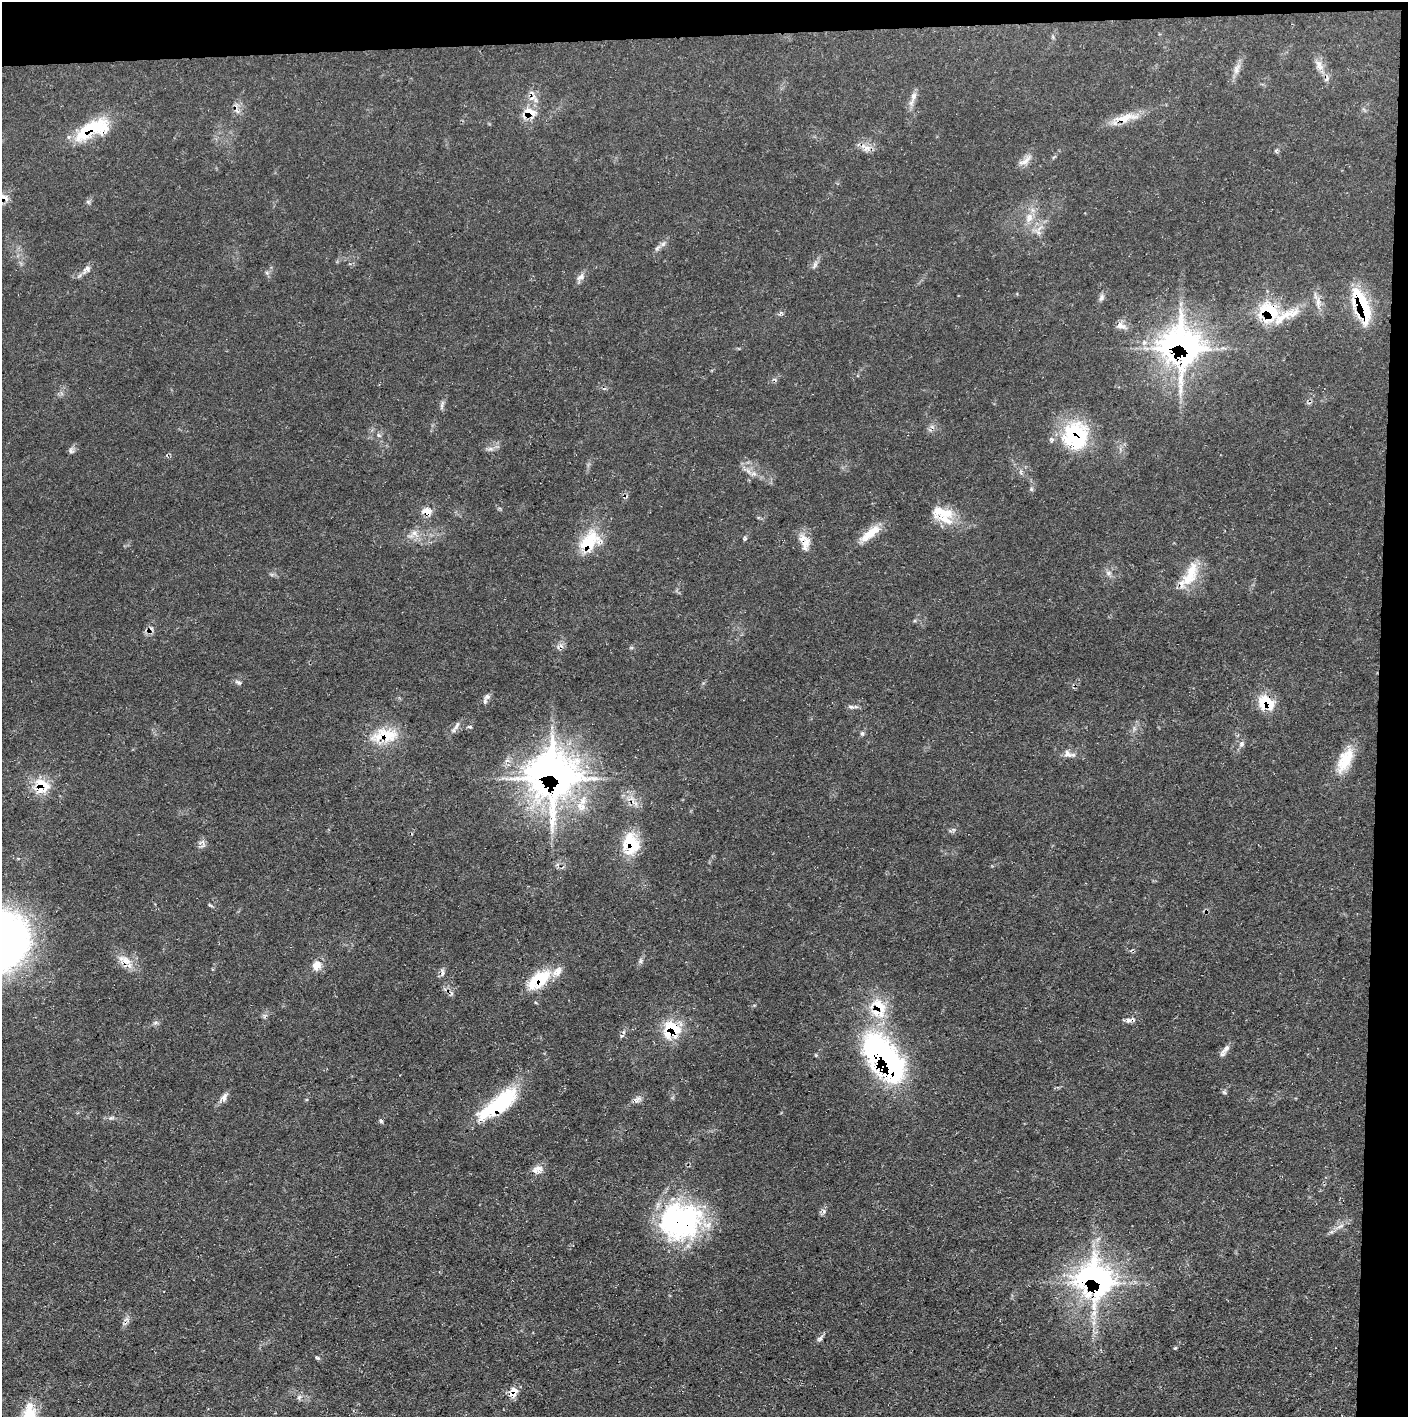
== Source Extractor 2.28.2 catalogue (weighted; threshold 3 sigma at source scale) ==
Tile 3 of 3 x 3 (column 3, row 1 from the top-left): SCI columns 2813-4218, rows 2831-4245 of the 4218 x 4245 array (HDU 1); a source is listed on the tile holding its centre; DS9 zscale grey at full resolution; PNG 1410 x 1419 px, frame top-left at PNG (2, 2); no overlay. Shown black and unused: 5% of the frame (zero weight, under 3 of 5 exposures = <1% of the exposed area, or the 3 px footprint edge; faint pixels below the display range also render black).
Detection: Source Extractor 2.28.2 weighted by HDU 2 'WHT'; one run over the whole footprint, this tile lists its part. Background 0.0688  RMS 0.0041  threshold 0.0186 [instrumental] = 3 sigma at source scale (4.5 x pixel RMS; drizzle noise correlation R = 1.50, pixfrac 1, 0.05/0.05 arcsec/px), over >= 5 px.
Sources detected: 93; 1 inside a brighter object's white glare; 4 cosmic-ray / hot-pixel residue — not listed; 12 inside a brighter listed object's ellipse — not listed separately; the other 76 listed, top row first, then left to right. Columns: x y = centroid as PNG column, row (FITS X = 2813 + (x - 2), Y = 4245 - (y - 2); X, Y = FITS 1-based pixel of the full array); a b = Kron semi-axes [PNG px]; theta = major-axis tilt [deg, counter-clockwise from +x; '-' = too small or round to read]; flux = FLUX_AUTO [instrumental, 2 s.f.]
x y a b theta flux
1319 65 16 7 -74 3.4
1236 69 16 8 72 2.9
913 96 12 8 70 2.4
529 112 19 13 3 6.8
1125 118 37 9 11 7.7
89 130 47 15 31 22
867 148 9 7 16 2.4
1276 150 6 4 20 0.62
1025 161 22 7 33 2.9
3 197 18 9 -17 3.7
88 202 7 4 -45 0.74
1029 218 14 9 76 4
657 248 10 5 36 1.3
815 265 10 5 66 1.3
86 269 16 8 46 2.3
581 277 13 7 33 2
1101 298 12 6 70 1.5
1318 302 12 6 85 2.4
1362 305 42 13 -69 28
1268 312 23 21 -44 22
1121 326 14 9 -19 2.7
1181 346 33 30 -66 160
378 435 6 4 -71 0.68
1077 439 35 30 -62 33
490 449 9 4 0 1.3
71 451 8 5 -44 1
754 474 7 5 -1 1.2
1031 489 6 5 - 0.71
426 512 5 4 - 13
944 514 26 12 8 8.7
414 533 8 7 - 2
870 533 34 10 38 7.6
744 539 7 4 83 0.61
589 542 29 19 43 17
805 543 21 11 78 5.1
1191 572 28 16 71 11
1108 573 7 6 - 1.3
238 682 10 5 -25 1
487 696 10 7 26 1.6
1265 703 17 15 -38 13
851 707 7 5 -16 0.96
457 725 14 5 65 1.5
470 727 5 4 - 0.63
862 733 6 5 - 0.77
384 735 39 18 6 15
1241 744 9 6 62 1.3
1067 753 13 9 -48 2.4
1345 760 34 15 63 12
553 776 37 35 -83 270
43 784 21 11 -32 9.1
631 844 26 19 -81 16
126 961 26 9 -34 5.8
640 961 8 5 86 1
316 966 5 4 - 15
539 980 31 16 38 16
879 1007 30 17 -52 15
1128 1020 8 7 - 1.5
155 1022 6 4 21 0.82
672 1028 23 14 -36 15
623 1032 6 4 89 0.7
1226 1049 14 7 51 2.3
884 1058 57 28 -53 110
224 1097 13 8 58 2.1
637 1099 13 7 33 2
499 1104 52 16 37 35
381 1121 6 4 -72 0.73
539 1169 13 9 -49 2.9
824 1211 7 5 -72 1.2
680 1221 47 39 5 79
1340 1226 10 4 19 1.6
1095 1281 27 24 -55 130
820 1338 9 5 64 1.2
1175 1348 4 4 - 0.42
317 1358 6 4 -21 0.61
514 1390 13 9 -11 2.9
29 1413 28 15 89 9.8
Overlapping masked pixels (flux is a lower limit): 26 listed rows (the first 20) at x y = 1319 65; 529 112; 1125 118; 89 130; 3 197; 1362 305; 1268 312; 1181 346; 1077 439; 426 512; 589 542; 805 543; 1265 703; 384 735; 553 776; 43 784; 631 844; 126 961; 539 980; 879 1007
Isophote crosses this tile's border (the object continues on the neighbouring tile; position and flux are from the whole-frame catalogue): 2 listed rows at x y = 3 197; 29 1413
Unlisted compact peaks at least as high as the median listed source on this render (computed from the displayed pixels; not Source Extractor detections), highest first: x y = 1224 1092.